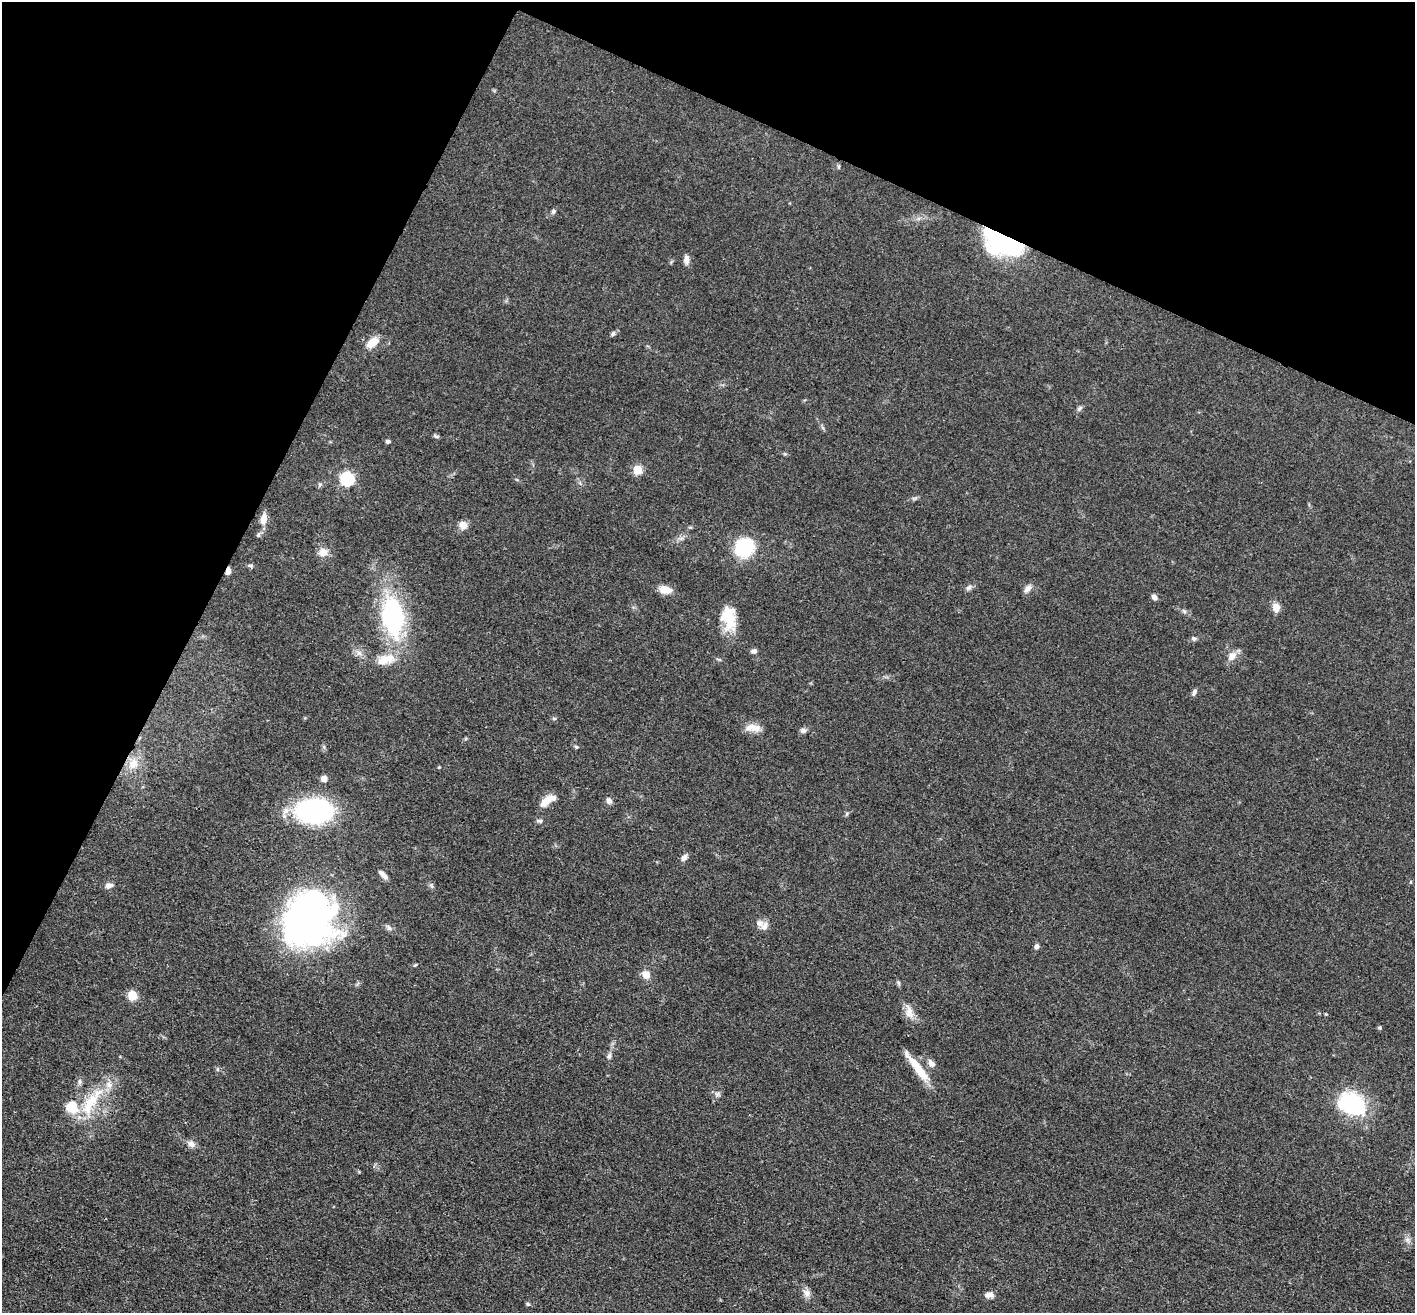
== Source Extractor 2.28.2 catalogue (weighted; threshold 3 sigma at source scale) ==
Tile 2 of 4 x 4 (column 2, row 1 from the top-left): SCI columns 1414-2826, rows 4212-5522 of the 5653 x 5665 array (HDU 1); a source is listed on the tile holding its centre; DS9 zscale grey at full resolution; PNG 1417 x 1315 px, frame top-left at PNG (2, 2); no overlay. Shown black and unused: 24% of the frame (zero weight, under 3 of 4 exposures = <1% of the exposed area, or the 3 px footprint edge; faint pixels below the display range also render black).
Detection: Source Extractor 2.28.2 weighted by HDU 2 'WHT'; one run over the whole footprint, this tile lists its part. Background 0.0503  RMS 0.0048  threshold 0.0214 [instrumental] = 3 sigma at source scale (4.5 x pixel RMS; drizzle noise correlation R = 1.50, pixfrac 1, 0.05/0.05 arcsec/px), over >= 5 px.
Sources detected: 67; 1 inside a brighter object's white glare — not listed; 3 inside a brighter listed object's ellipse — not listed separately; the other 63 listed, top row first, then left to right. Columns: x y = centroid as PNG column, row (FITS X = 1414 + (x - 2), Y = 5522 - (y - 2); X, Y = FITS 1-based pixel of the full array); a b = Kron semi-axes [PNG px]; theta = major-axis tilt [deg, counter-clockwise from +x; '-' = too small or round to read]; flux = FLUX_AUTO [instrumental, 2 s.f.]
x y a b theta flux
553 211 6 5 - 0.95
1002 243 41 21 -23 54
686 260 11 6 -89 2.4
613 334 8 5 50 1
372 342 12 8 40 7.7
1079 408 8 5 49 1.2
435 436 9 4 -27 0.84
388 441 6 5 - 1
637 470 5 5 - 16
347 479 6 6 - 75
264 519 11 7 83 5.2
463 525 10 9 - 3.5
744 547 19 18 - 30
323 552 10 10 - 4
250 565 8 4 0 0.84
228 571 7 5 78 2.2
969 587 10 6 34 1.5
1028 588 11 7 47 2.6
665 590 14 8 -12 5.7
1154 597 7 5 -52 1.9
1276 608 9 7 -78 5
1184 611 6 4 -46 0.84
393 616 34 18 -83 78
729 617 28 16 -84 14
1194 638 6 6 - 1
754 651 8 5 8 1.2
359 653 7 7 - 1.8
1232 656 12 9 64 3.7
386 659 27 13 16 8.9
1194 692 9 5 65 1.4
554 718 6 4 -1 0.6
753 728 22 9 -4 4.6
803 730 8 7 - 1.4
576 747 5 4 - 0.65
133 764 14 13 - 6.4
324 778 6 6 - 2.6
547 801 17 7 35 7.3
609 801 8 7 - 1.8
314 811 23 15 1 130
540 821 9 5 -8 1
684 858 8 6 46 2.3
383 874 12 5 -44 2.6
108 885 9 7 10 2.2
306 921 51 48 19 200
764 926 12 9 65 2.8
389 928 8 6 -72 1.4
1036 946 7 6 - 1.2
646 974 9 8 - 4.3
898 983 9 4 -72 0.84
132 995 8 7 - 8.4
909 1012 19 9 -79 4.5
1379 1028 6 4 -19 0.66
609 1056 8 5 75 1.3
931 1063 11 7 -45 2.2
918 1068 42 8 -52 11
79 1082 7 4 -90 1.1
717 1094 6 6 - 1.3
90 1104 38 14 61 19
1351 1104 33 24 -23 39
191 1144 11 8 -27 2.4
807 1293 10 9 - 2.7
989 1295 11 7 0 2.5
528 1304 6 4 -17 0.77
Overlapping masked pixels (flux is a lower limit): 2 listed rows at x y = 1002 243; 228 571